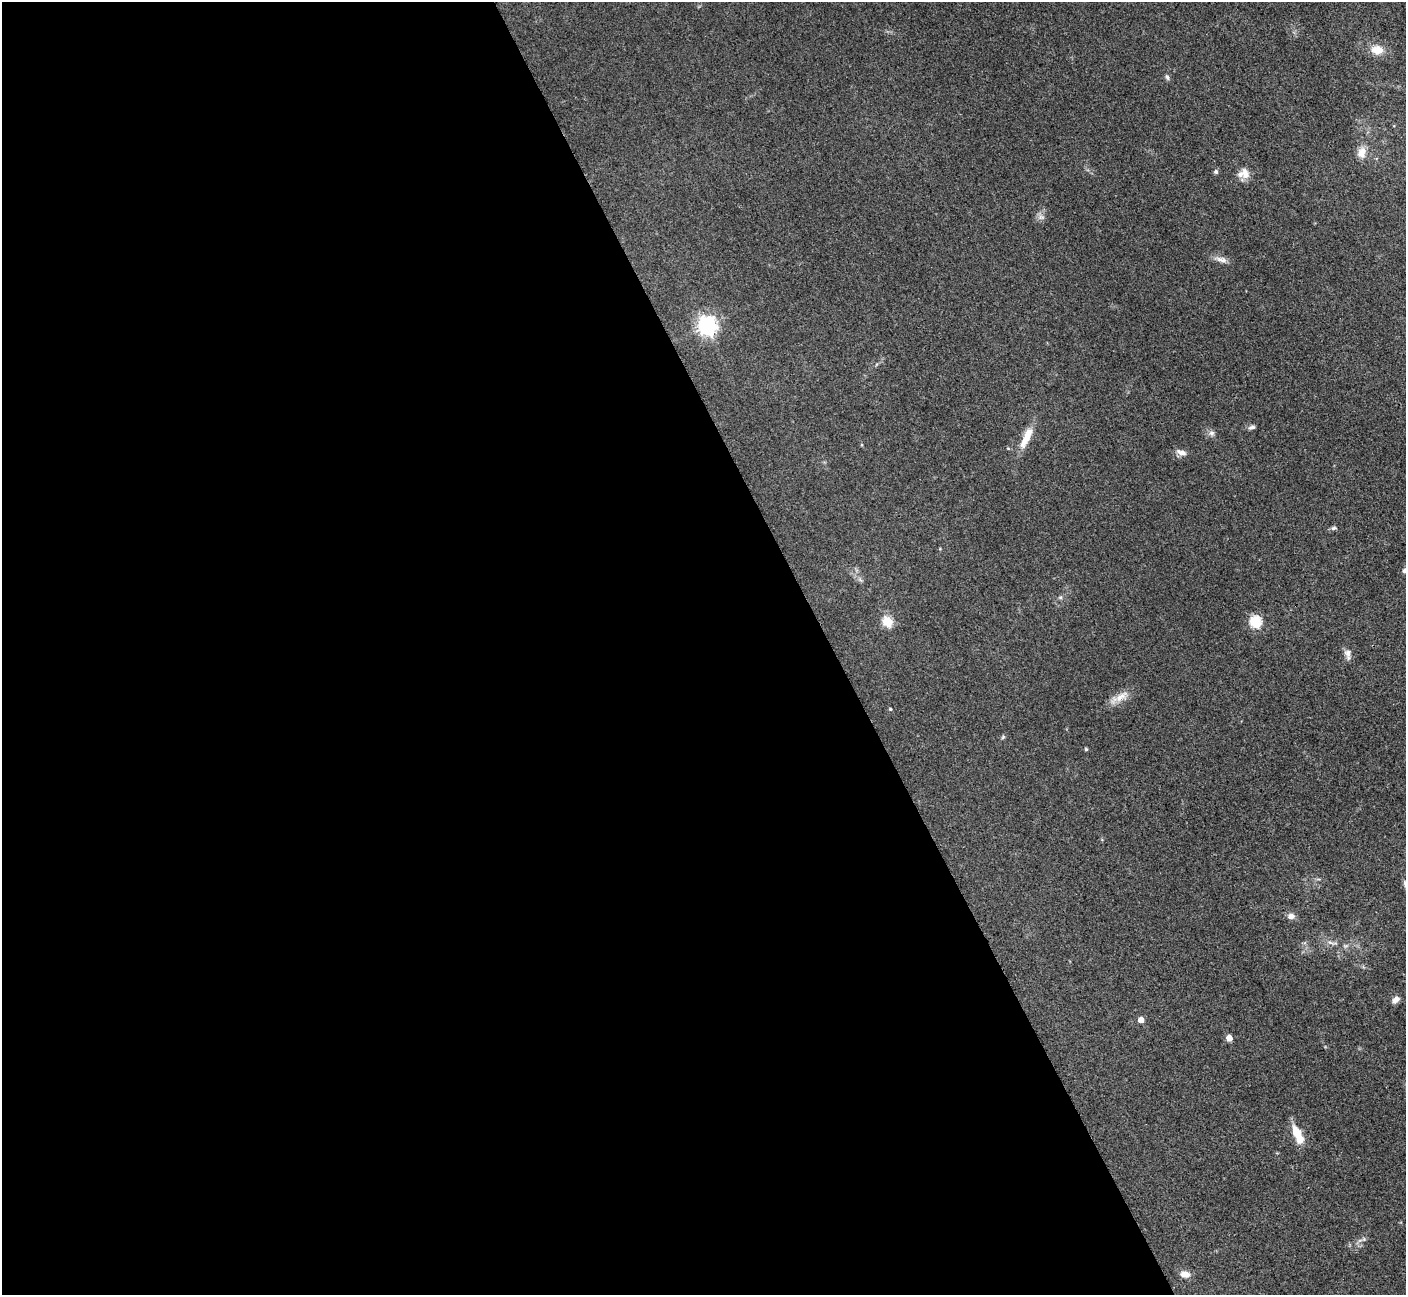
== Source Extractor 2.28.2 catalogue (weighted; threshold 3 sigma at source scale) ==
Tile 9 of 4 x 4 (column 1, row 3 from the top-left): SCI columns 17-1420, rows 1594-2886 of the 5648 x 5638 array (HDU 1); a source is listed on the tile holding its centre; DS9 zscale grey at full resolution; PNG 1408 x 1297 px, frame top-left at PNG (2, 2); no overlay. Shown black and unused: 59% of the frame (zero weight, under 3 of 4 exposures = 2% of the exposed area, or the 3 px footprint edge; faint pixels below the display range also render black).
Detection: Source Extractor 2.28.2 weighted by HDU 2 'WHT'; one run over the whole footprint, this tile lists its part. Background 0.093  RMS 0.0063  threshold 0.0282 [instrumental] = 3 sigma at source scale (4.5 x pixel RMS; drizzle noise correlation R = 1.50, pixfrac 1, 0.05/0.05 arcsec/px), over >= 5 px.
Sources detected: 33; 2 inside a brighter listed object's ellipse — not listed separately; the other 31 listed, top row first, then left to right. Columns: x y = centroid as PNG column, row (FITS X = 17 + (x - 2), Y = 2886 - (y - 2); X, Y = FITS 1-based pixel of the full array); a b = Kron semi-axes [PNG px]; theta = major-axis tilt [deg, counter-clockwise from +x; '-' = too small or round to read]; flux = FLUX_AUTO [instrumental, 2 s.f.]
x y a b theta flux
1377 50 15 11 -3 8.8
1167 77 7 5 -72 1.3
1362 152 15 10 82 6.4
1216 172 6 5 - 1.3
1245 174 16 11 -74 5.9
1041 217 9 7 -1 2.3
1221 260 18 7 -14 3.8
707 326 7 7 - 290
1252 427 9 5 14 1.7
1212 433 8 7 - 2.1
1027 436 27 11 67 9.8
1181 452 14 6 -17 3.5
1334 528 7 5 3 1.3
1405 570 8 6 17 2.5
1060 597 6 4 -18 0.9
888 622 6 5 - 34
1255 622 6 5 - 57
1348 653 11 9 -78 3.5
1120 697 30 8 30 7.3
890 709 4 3 - 0.63
1003 737 6 4 47 0.85
1086 749 4 3 - 0.89
1405 884 14 6 -77 2.4
1291 916 10 8 -6 3
1332 943 16 3 -9 2.2
1396 1000 10 6 42 3.1
1141 1020 5 5 - 5.1
1229 1038 5 4 - 6.2
1297 1133 16 9 -65 11
1364 1239 6 4 72 1
1185 1274 11 7 -10 4.9
Isophote crosses this tile's border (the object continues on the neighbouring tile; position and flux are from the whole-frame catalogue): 2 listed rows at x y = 1405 570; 1405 884